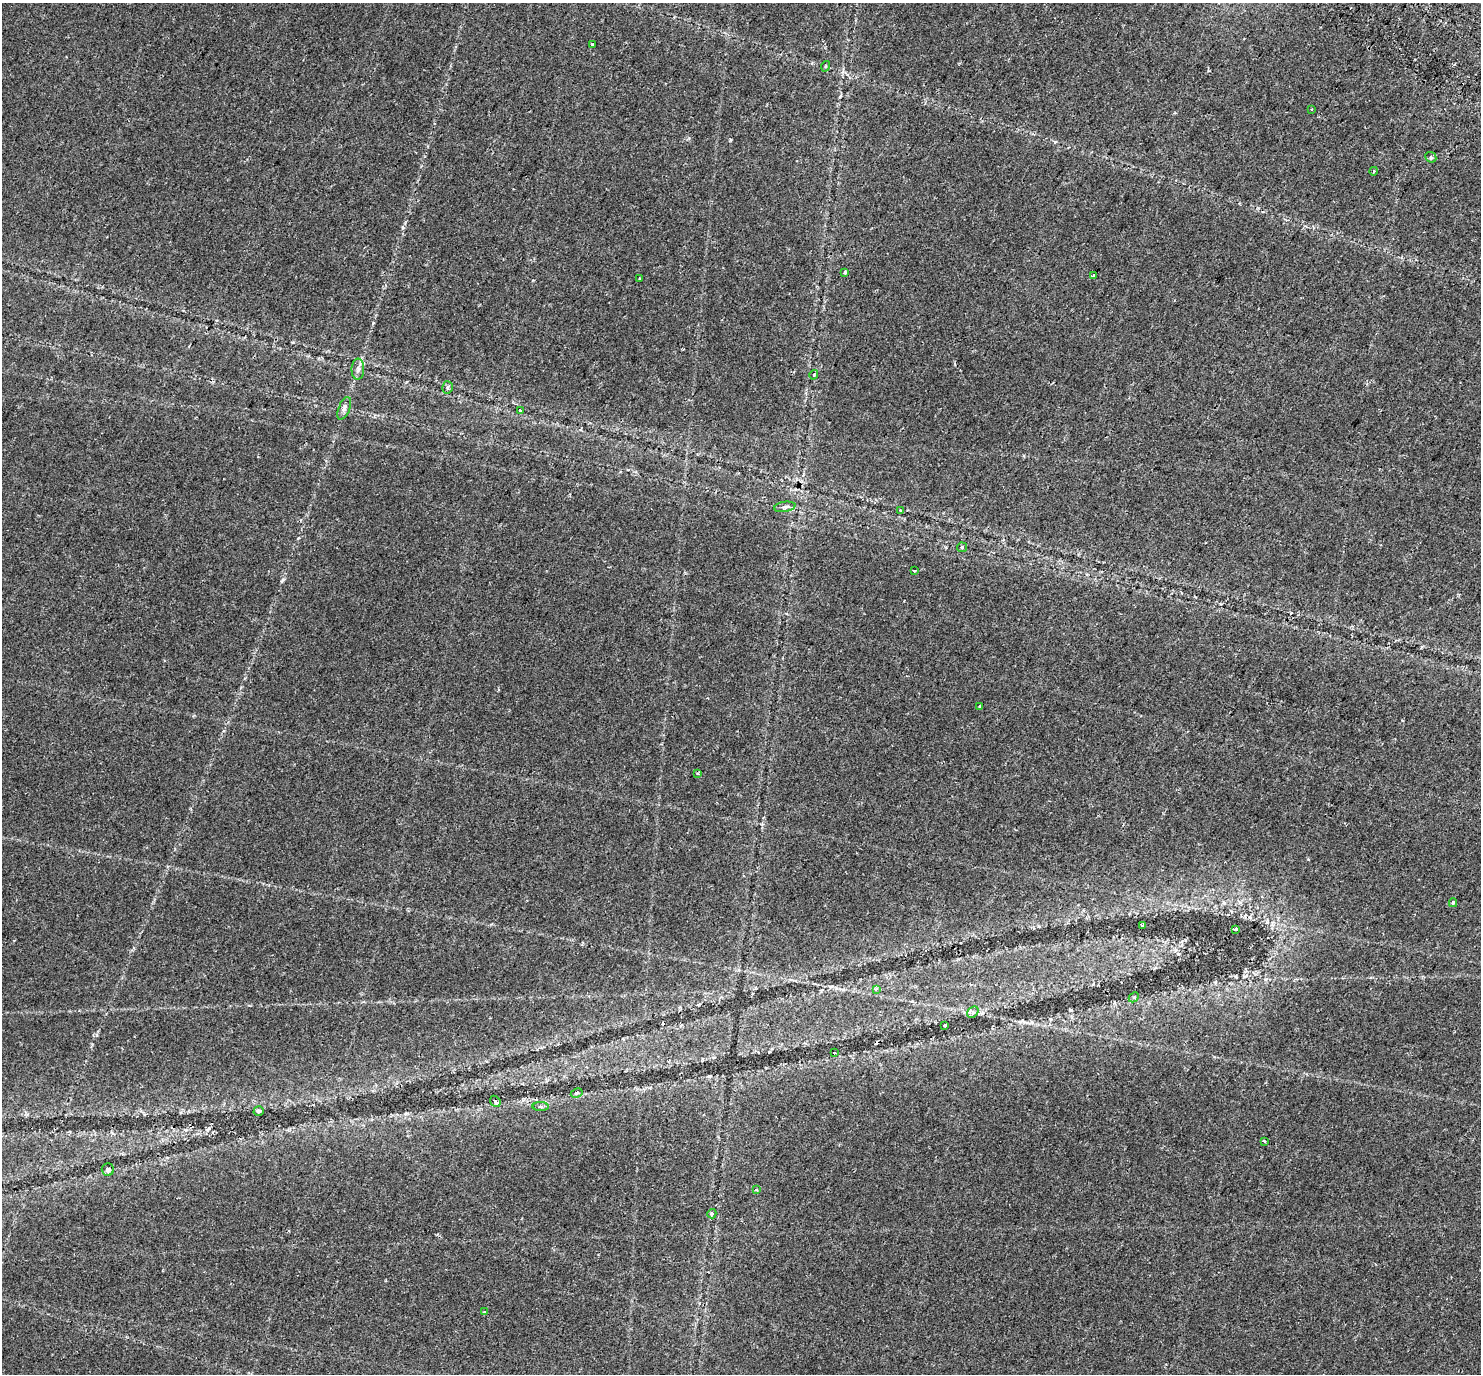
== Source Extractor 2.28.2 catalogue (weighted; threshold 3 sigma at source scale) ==
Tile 10 of 4 x 4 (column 2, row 3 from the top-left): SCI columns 1557-3035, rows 1723-3094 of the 6064 x 6124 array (HDU 1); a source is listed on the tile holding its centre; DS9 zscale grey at full resolution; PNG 1483 x 1376 px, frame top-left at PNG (2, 3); each listed source drawn as its Kron ellipse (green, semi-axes under 4 px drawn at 4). Shown black and unused: <1% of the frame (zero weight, under 2 of 3 exposures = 5% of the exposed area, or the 3 px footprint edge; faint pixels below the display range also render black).
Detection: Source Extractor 2.28.2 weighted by HDU 2 'WHT'; one run over the whole footprint, this tile lists its part. Background 0.0356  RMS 0.004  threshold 0.0179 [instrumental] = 3 sigma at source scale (4.5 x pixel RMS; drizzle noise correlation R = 1.50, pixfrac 1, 0.0396/0.0396 arcsec/px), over >= 5 px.
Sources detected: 38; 2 cosmic-ray / hot-pixel residue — neither listed nor drawn; the other 36 listed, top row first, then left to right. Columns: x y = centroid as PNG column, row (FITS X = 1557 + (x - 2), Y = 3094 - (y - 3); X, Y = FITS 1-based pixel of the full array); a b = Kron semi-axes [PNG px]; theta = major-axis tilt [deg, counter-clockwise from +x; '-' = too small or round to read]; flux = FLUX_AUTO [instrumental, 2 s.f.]
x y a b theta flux
592 45 3 3 - 0.47
826 66 5 3 - 0.39
1311 110 3 3 - 0.72
1431 157 6 5 - 0.65
1374 171 4 3 - 0.37
845 272 4 3 - 0.59
1094 275 3 3 - 1.6
640 278 4 2 - 0.36
358 369 10 6 89 1.5
814 375 5 3 - 0.47
447 387 6 5 - 1
344 408 12 5 67 1.6
520 410 3 3 - 1.4
785 507 11 5 9 1.2
900 510 4 3 - 0.43
962 547 5 4 - 0.47
914 571 3 2 - 0.68
980 706 3 3 - 0.46
697 773 3 2 - 0.45
1453 903 4 4 - 0.55
1143 926 4 3 - 3.8
1235 929 4 3 - 2.2
876 989 4 3 - 1.3
1134 997 5 4 - 0.58
973 1012 6 5 - 0.8
945 1025 3 3 - 0.79
834 1053 3 2 - 0.26
577 1093 6 4 28 0.58
495 1101 6 4 -47 0.63
541 1107 8 4 0 0.7
259 1111 5 4 - 0.74
1264 1141 4 3 - 1.1
108 1170 6 6 - 0.87
756 1190 4 4 - 0.79
712 1214 4 4 - 1.1
484 1312 3 2 - 0.59
Unlisted compact peaks at least as high as the median listed source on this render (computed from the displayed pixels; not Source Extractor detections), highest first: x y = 283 579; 373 323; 730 140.